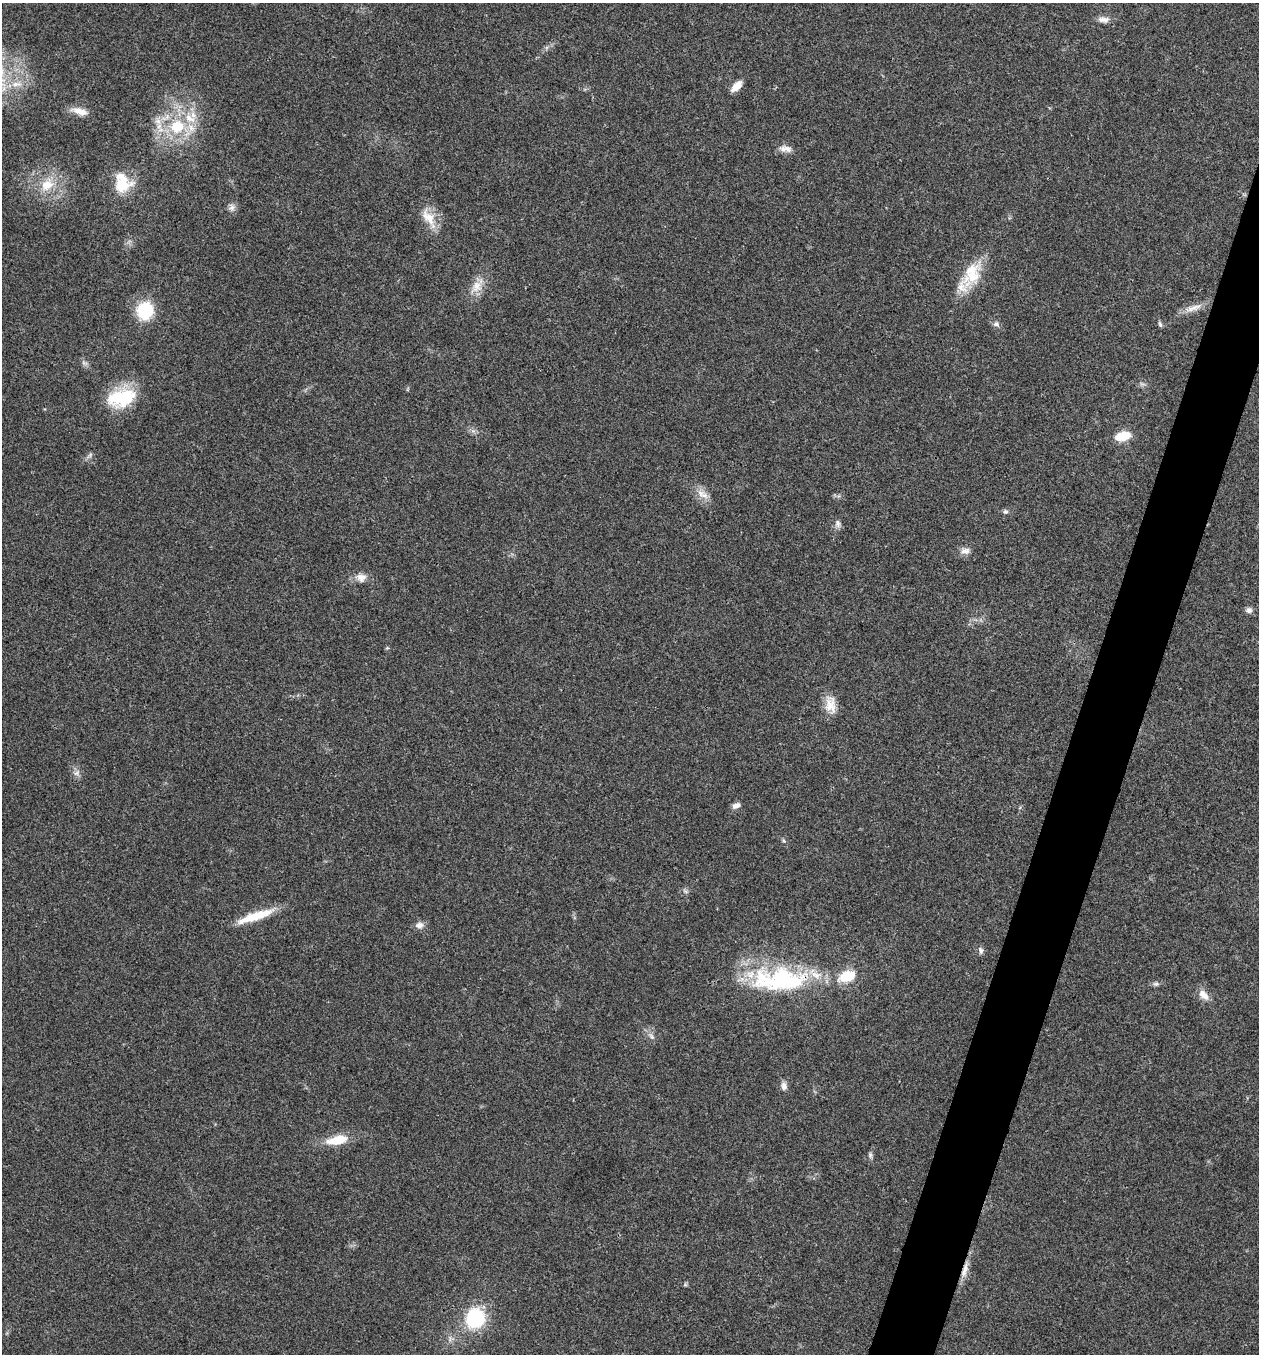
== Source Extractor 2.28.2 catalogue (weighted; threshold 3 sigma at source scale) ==
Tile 10 of 4 x 4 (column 2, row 3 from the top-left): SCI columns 1394-2650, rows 1358-2709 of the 5432 x 5417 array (HDU 1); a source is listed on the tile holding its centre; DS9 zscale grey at full resolution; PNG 1261 x 1356 px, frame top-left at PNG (2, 3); no overlay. Shown black and unused: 4% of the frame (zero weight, under 3 of 4 exposures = <1% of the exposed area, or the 3 px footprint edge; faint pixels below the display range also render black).
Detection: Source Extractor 2.28.2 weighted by HDU 2 'WHT'; one run over the whole footprint, this tile lists its part. Background 0.0246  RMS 0.0041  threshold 0.0184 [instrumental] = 3 sigma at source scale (4.5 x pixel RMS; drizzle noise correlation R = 1.50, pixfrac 1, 0.05/0.05 arcsec/px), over >= 5 px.
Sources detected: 45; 1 inside a brighter object's white glare — not listed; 6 inside a brighter listed object's ellipse — not listed separately; the other 38 listed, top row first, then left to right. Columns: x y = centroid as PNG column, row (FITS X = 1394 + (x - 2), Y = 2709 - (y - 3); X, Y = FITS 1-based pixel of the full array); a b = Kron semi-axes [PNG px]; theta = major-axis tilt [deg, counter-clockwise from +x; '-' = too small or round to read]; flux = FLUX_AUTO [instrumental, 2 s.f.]
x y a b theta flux
1103 19 16 8 -5 2.5
737 86 14 7 45 3.9
80 111 22 8 -17 4.1
177 126 18 17 - 15
787 149 13 8 -30 2.5
47 185 16 14 33 7.8
122 185 18 14 23 13
232 207 9 8 - 1.8
429 218 30 11 -58 7.1
972 276 26 17 22 12
476 286 17 13 74 5.2
1193 308 27 7 18 3.9
144 310 10 9 - 30
996 324 9 6 0 1.2
1160 324 8 5 -63 0.74
119 399 36 21 -13 17
1123 436 13 7 12 11
700 493 13 9 -67 3.5
1005 511 7 6 - 0.88
838 523 11 7 -74 1.5
965 551 13 8 6 2.3
361 577 13 11 7 3.2
1249 610 8 8 - 1.5
831 706 22 15 -87 5.8
76 773 8 6 35 1.4
736 805 10 6 21 1.9
255 916 44 9 18 12
419 925 10 8 6 2.2
980 950 10 6 -64 1.2
780 979 75 30 0 55
1156 984 8 6 -11 1
1203 995 16 9 -46 3.6
652 1036 10 5 -51 1.3
784 1086 10 7 -86 1.9
337 1140 27 11 11 9.2
870 1155 7 5 -71 0.86
965 1270 23 7 75 4.1
475 1318 18 17 - 27
Overlapping masked pixels (flux is a lower limit): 2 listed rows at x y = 780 979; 965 1270